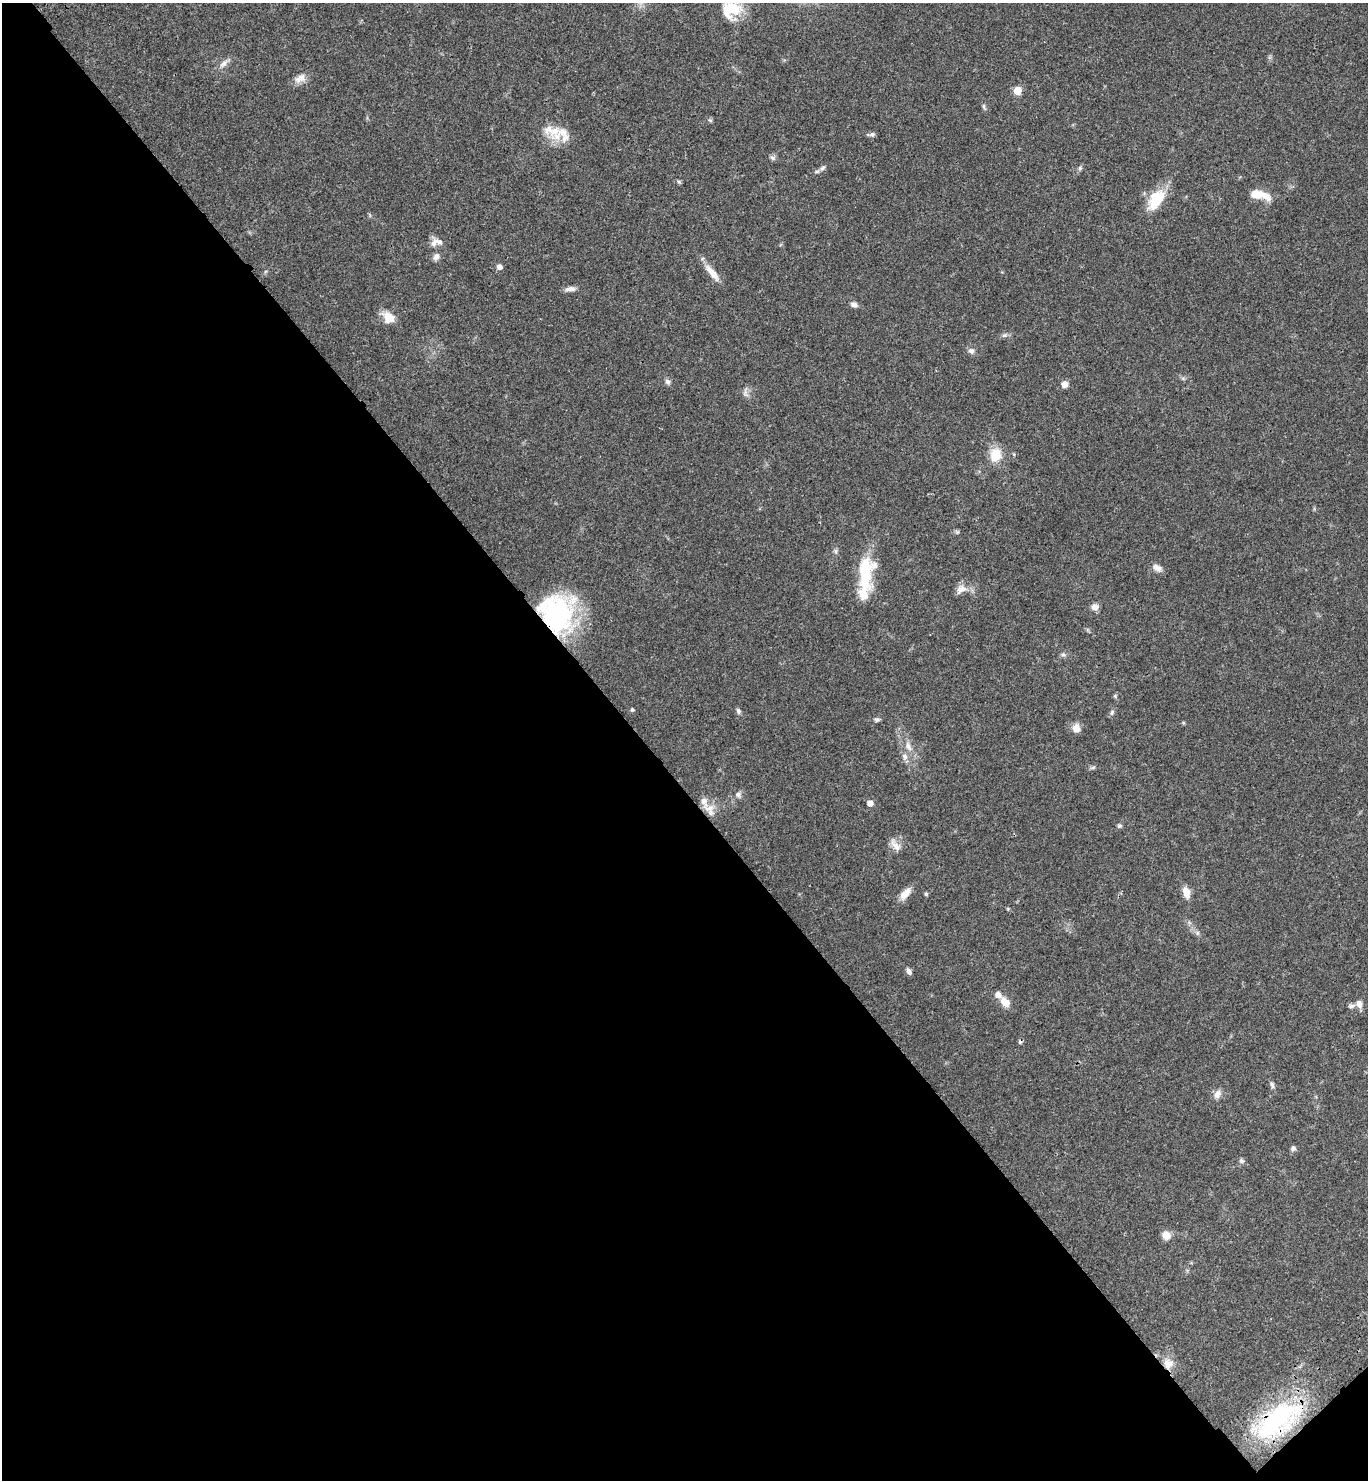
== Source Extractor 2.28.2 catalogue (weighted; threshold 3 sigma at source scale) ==
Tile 14 of 4 x 4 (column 2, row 4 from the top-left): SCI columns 1611-2976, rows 102-1579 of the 6096 x 6112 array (HDU 1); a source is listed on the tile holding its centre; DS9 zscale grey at full resolution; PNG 1370 x 1482 px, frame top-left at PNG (2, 3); no overlay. Shown black and unused: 47% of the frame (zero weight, under 3 of 4 exposures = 6% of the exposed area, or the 3 px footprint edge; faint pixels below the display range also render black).
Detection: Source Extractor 2.28.2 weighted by HDU 2 'WHT'; one run over the whole footprint, this tile lists its part. Background 0.047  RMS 0.0053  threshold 0.024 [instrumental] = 3 sigma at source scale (4.5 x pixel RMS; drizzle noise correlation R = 1.50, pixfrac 1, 0.05/0.05 arcsec/px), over >= 5 px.
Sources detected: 71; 1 cosmic-ray / hot-pixel residue — not listed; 7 inside a brighter listed object's ellipse — not listed separately; the other 63 listed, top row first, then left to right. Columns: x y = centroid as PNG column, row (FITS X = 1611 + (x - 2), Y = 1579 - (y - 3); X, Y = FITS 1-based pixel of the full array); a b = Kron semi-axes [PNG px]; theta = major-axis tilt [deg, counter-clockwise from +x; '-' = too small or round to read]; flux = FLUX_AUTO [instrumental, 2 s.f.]
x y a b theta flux
734 8 32 19 -70 16
223 64 14 7 42 2.8
300 78 16 10 25 4.2
1017 91 6 6 - 9.1
984 107 10 4 -67 0.96
710 120 6 4 -19 0.67
564 134 25 13 -63 7.9
872 134 8 5 30 1.1
772 158 8 6 -38 1.3
822 168 9 5 28 1.5
1080 168 6 5 - 0.88
679 182 6 4 -44 0.7
1259 195 25 8 -14 9.4
1156 199 27 15 56 15
434 243 12 8 67 2.9
436 257 10 7 62 2
499 267 8 7 - 1.8
712 273 26 8 -51 6
570 289 15 6 6 2.3
854 304 9 7 -20 1.9
388 318 15 11 -44 7
1004 335 9 5 19 1.2
971 351 8 7 - 1.8
1183 378 7 4 -1 0.8
667 382 8 6 -58 1.5
1064 384 7 7 - 2.9
746 393 13 4 -67 1.5
995 454 15 12 85 10
836 551 7 4 -89 0.97
1157 567 13 7 -28 3.1
865 574 40 17 85 26
961 589 16 11 28 4
1094 607 8 7 - 3
557 613 41 36 -77 72
1063 655 7 4 0 0.99
632 710 5 4 - 0.75
738 711 9 5 -68 1.1
1112 713 7 4 71 1
877 719 7 5 8 1.1
1076 728 10 9 - 3.9
908 746 15 6 -67 3.3
905 757 9 7 -61 2
1093 768 8 4 9 0.91
738 795 8 7 - 1.8
870 803 7 6 - 2.6
710 809 19 13 -63 6.1
1119 826 7 5 15 0.86
895 845 19 8 -52 3.5
1186 892 13 7 -74 5.1
905 893 17 8 47 5
926 894 5 4 - 0.75
1197 933 7 4 72 0.81
909 971 7 5 -65 1.8
1005 1002 14 9 -47 5.1
1359 1004 10 8 -73 2.7
1351 1006 10 5 13 1.3
1272 1085 9 5 -69 1.4
1217 1094 12 8 60 2.9
1293 1148 7 6 - 1.4
1242 1161 7 6 - 1.1
1166 1235 9 9 - 4.6
1168 1364 14 13 - 5.7
1278 1420 64 30 38 70
Overlapping masked pixels (flux is a lower limit): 3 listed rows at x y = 557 613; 1168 1364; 1278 1420
Isophote crosses this tile's border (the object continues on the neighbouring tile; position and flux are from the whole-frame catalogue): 1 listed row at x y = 734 8